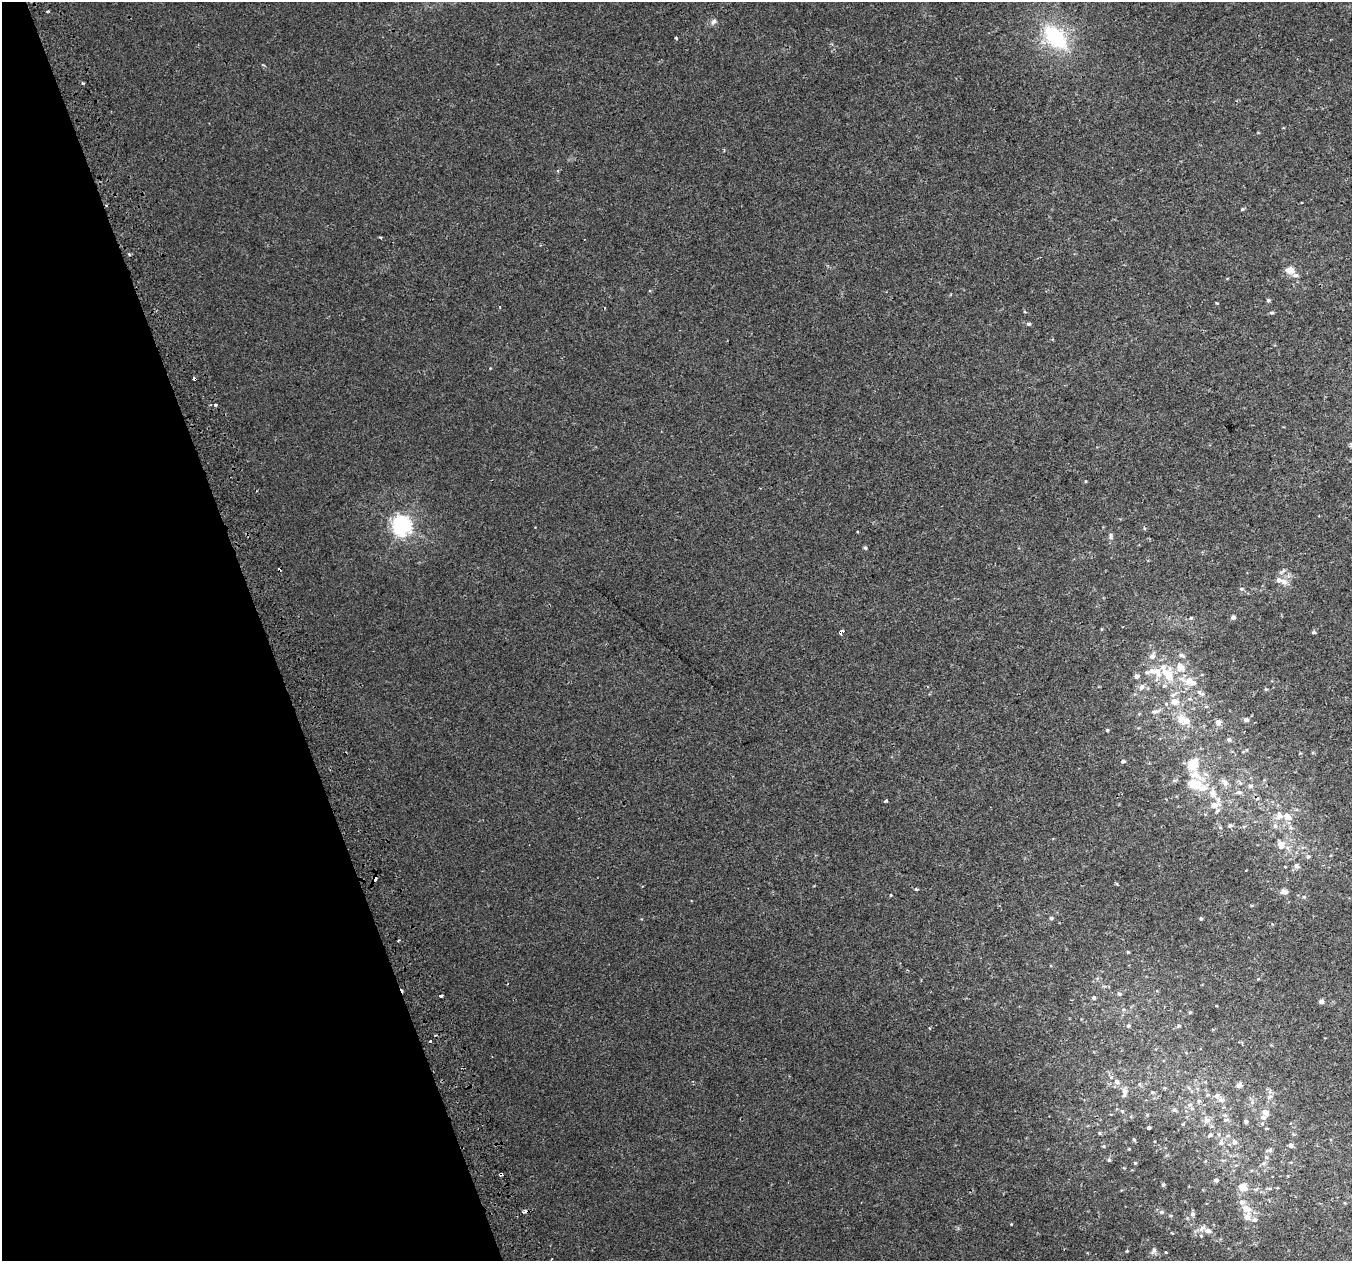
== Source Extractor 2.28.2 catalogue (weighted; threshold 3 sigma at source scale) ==
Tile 5 of 4 x 4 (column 1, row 2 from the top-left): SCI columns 43-1392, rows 2655-3913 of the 5483 x 5253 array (HDU 1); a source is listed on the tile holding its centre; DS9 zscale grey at full resolution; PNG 1354 x 1263 px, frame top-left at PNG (2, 2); no overlay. Shown black and unused: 19% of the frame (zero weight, under 2 of 3 exposures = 2% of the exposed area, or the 3 px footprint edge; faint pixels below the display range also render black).
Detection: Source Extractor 2.28.2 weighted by HDU 2 'WHT'; one run over the whole footprint, this tile lists its part. Background 0.00652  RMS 0.006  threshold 0.0272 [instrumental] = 3 sigma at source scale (4.5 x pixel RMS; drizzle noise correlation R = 1.50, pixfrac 1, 0.0396/0.0396 arcsec/px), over >= 5 px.
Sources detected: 139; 6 cosmic-ray / hot-pixel residue — not listed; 17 inside a brighter listed object's ellipse — not listed separately; the other 116 listed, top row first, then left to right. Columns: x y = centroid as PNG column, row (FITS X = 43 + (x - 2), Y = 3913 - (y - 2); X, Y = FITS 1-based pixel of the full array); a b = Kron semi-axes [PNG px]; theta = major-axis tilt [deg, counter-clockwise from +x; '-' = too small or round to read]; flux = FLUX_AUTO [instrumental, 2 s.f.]
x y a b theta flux
714 21 8 6 47 2.2
676 37 4 3 - 1
1055 37 39 23 -45 42
83 83 3 3 - 1.1
1242 209 5 4 - 0.73
380 237 3 3 - 1.2
129 254 3 3 - 0.79
1290 270 9 8 - 5.2
1268 300 5 4 - 0.91
1216 303 3 2 - 0.98
1271 313 5 4 - 0.93
1029 324 6 5 - 1
215 405 3 3 - 4
402 525 7 7 - 290
1144 528 5 3 - 0.58
1111 536 10 6 -77 1.8
865 548 5 4 - 0.9
1283 571 11 4 37 1.4
1284 582 10 9 - 3.6
1241 589 7 5 -6 0.88
1233 617 5 5 - 1.9
1191 618 6 4 21 0.85
1102 629 5 3 - 0.5
841 632 3 3 - 21
1314 632 5 4 - 0.97
1181 655 10 5 -14 1.6
1152 656 11 8 57 2.7
1180 667 9 8 - 6.4
1151 671 10 7 -1 4.3
1168 675 19 13 89 13
1136 676 5 4 - 2.3
1189 681 20 11 -12 9.6
1142 687 8 7 - 2.4
1266 689 5 3 - 0.59
1201 693 16 6 -31 2.7
1190 699 6 4 -18 0.86
1174 701 11 9 -8 6.1
1206 706 6 4 1 0.83
1155 711 13 5 13 2.1
1181 718 12 10 90 6.1
1246 720 6 5 - 1.6
1218 722 8 7 - 3
1107 730 4 3 - 0.66
1229 740 6 5 - 1.6
1123 761 5 4 - 1.4
1193 764 15 11 60 13
1224 782 12 7 -44 3.3
1195 784 19 11 1 13
1250 786 7 6 - 1.6
1239 792 9 6 10 2
1213 793 16 9 -74 5.5
886 800 4 3 - 0.83
1279 816 12 10 44 5
1287 816 8 7 - 5.9
1230 826 6 5 - 1.4
1220 827 6 4 -2 0.71
1281 845 14 10 -74 5.6
1308 856 7 6 - 1.5
1296 866 8 6 -39 1.7
375 879 5 3 - 4.3
916 889 5 3 - 0.86
1284 892 8 6 -8 3
891 895 3 3 - 0.46
1304 897 5 4 - 0.81
1051 918 5 4 - 1.1
1201 919 5 4 - 0.74
1128 952 4 4 - 0.6
1258 979 4 4 - 0.49
1119 994 7 6 - 1.3
440 996 4 3 - 8.9
1094 997 5 5 - 1.2
1321 1001 4 4 - 2.7
1190 1012 4 4 - 0.58
1128 1026 6 6 - 1.2
1179 1026 6 5 - 0.91
929 1028 3 3 - 0.77
1116 1082 7 7 - 2.2
1239 1085 7 5 19 2.5
1189 1088 6 4 -71 0.88
1124 1091 10 8 -76 2.8
1152 1092 6 4 1 0.72
1269 1097 8 6 20 1.7
1221 1100 9 7 -15 2.8
1190 1105 7 6 - 1.9
1174 1110 6 6 - 1.3
1122 1111 6 4 -45 0.77
1265 1112 11 9 -36 3.3
1206 1120 11 9 -66 3.4
1226 1120 8 5 0 1.6
1246 1121 5 4 - 1.3
1183 1124 5 3 - 0.56
1149 1127 4 3 - 1.2
1099 1133 5 5 - 0.77
1210 1135 7 6 - 1.4
1228 1136 7 4 8 1.2
1134 1140 5 4 - 0.66
1221 1142 10 6 -65 2.3
1234 1142 7 7 - 2.7
1291 1145 5 5 - 2.2
1129 1149 4 3 - 0.41
1269 1150 9 5 16 1.6
1266 1157 6 6 - 1.2
1109 1160 5 5 - 0.75
1135 1163 4 4 - 0.58
501 1174 4 4 - 2.5
1216 1180 5 4 - 1.5
1163 1185 5 4 - 0.9
1243 1187 9 8 - 6.2
1246 1209 14 10 -26 5.7
1161 1212 7 5 1 1.4
1192 1214 7 6 - 1.6
1254 1219 7 6 - 2
1208 1231 11 8 -7 3.6
1154 1250 10 6 64 2.1
1127 1251 4 4 - 0.56
551 1259 3 2 - 0.75
Overlapping masked pixels (flux is a lower limit): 3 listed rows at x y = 841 632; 375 879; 501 1174
Unlisted compact peaks at least as high as the median listed source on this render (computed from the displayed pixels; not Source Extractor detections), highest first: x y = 48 11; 1011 1224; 1086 481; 1104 1146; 490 368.